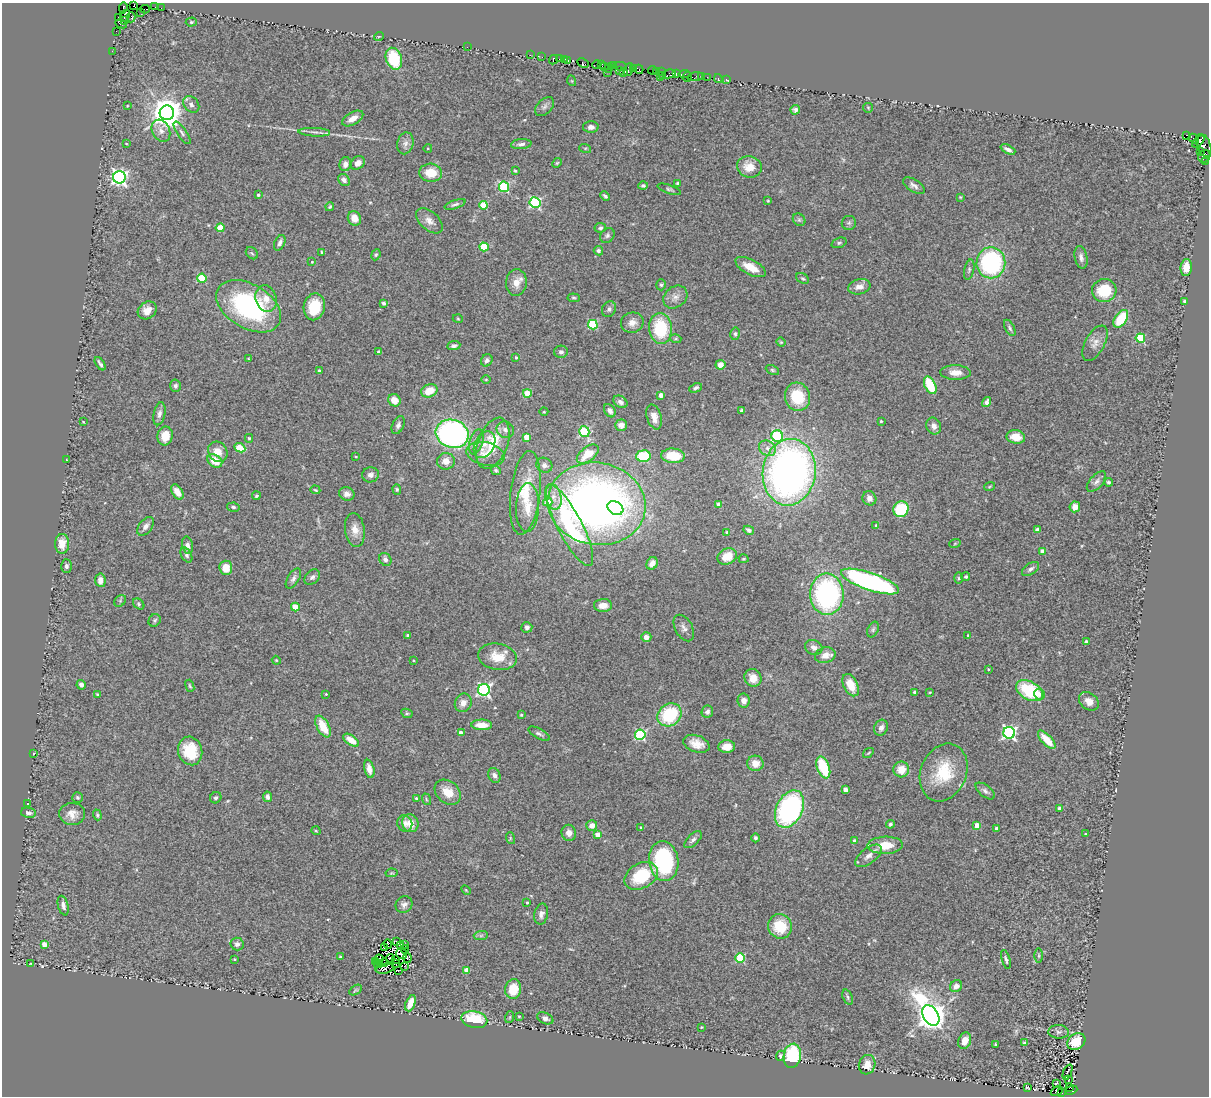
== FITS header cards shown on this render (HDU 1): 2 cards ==
NAXIS1  =                 1207
NAXIS2  =                 1094

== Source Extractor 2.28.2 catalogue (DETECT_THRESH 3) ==
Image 1207 x 1094 px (HDU 1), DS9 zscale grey, 1 PNG px = 1 image px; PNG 1211 x 1098 px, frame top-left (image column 1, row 1094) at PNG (2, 3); each listed source drawn as its Kron ellipse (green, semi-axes under 4 px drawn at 4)
Background 0.388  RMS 0.063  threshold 0.188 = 3 sigma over >= 5 px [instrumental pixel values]
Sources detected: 403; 7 with non-positive FLUX_AUTO (blend fragments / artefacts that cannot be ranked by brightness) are neither listed nor drawn; the other 396 listed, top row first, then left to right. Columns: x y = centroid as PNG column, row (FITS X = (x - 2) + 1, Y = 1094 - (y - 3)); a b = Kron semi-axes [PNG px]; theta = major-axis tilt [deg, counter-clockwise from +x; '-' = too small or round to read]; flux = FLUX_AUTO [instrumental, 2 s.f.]
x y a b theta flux
133 6 4 3 - 250
155 7 2 2 - 10
123 8 6 3 84 130
161 8 2 2 - 21
145 9 5 2 - 8.1
141 12 2 2 - 15
125 16 6 3 63 240
118 17 3 3 - 23
131 17 5 3 - 53
125 21 4 3 - 21
191 22 5 4 - 4.7
121 24 6 4 -26 280
116 31 2 2 - 10
379 36 5 3 - 3.3
467 47 2 2 - 49
112 51 2 2 - 16
530 55 2 2 - 35
542 57 2 2 - 26
394 59 11 8 -71 200
559 59 3 2 - 22
564 59 3 3 - 22
553 60 5 3 - 36
568 61 3 3 - 25
583 63 6 3 -29 62
601 64 4 3 - 120
597 65 4 3 - 38
605 66 3 3 - 160
613 66 3 3 - 58
620 66 7 3 -10 360
609 68 4 3 - 55
634 68 4 3 - 58
639 69 5 3 - 120
619 70 3 2 - 24
629 70 7 3 69 150
652 70 4 3 - 120
656 71 3 2 - 46
661 71 3 2 - 35
607 72 2 2 - 33
623 73 2 2 - 57
677 73 3 3 - 49
669 74 6 4 11 210
684 74 6 3 7 73
663 75 2 2 - 12
701 76 2 2 - 15
660 77 2 2 - 10
687 77 5 2 - 29
695 77 8 3 7 77
707 77 2 2 - 31
718 78 4 2 - 10
726 79 3 2 - 8.9
572 81 5 3 - 3.6
191 104 9 7 -47 17
127 106 3 3 - 2.9
544 107 11 7 45 15
868 108 5 4 - 4.9
795 110 5 4 - 11
167 113 7 7 - 7700
353 118 11 6 30 36
591 127 8 5 -1 19
161 131 11 8 -62 26
314 132 16 2 -3 14
182 133 13 4 -55 14
1186 135 4 3 - 130
1194 139 6 3 -44 820
1198 141 7 3 42 360
126 143 3 2 - 3.1
405 143 11 8 76 22
521 144 10 5 6 16
1204 146 12 7 -69 90
428 148 4 3 - 3.3
585 148 6 4 -17 5.1
1008 149 8 4 -25 16
1200 151 3 2 - 120
1204 156 7 5 52 110
1205 162 3 2 - 28
358 163 8 6 43 23
557 163 5 4 - 5.1
345 164 7 5 80 21
749 167 12 10 -14 62
515 171 3 2 - 5.3
431 173 11 9 -4 84
119 177 6 6 - 1500
344 180 6 5 - 18
678 184 3 3 - 10
643 186 5 4 - 7.1
914 186 12 6 -32 17
504 187 5 5 - 360
669 189 12 4 -19 8.3
258 195 3 3 - 7.6
605 196 5 3 - 7.9
960 197 4 3 - 3.5
768 201 4 3 - 3.5
535 203 5 5 - 540
455 204 11 4 19 11
483 205 4 4 - 120
330 207 4 3 - 5.6
354 218 7 6 - 45
799 220 7 5 -43 9
429 221 16 9 -42 34
849 223 7 7 - 9
220 228 4 4 - 100
600 228 6 5 - 9
607 235 8 6 49 10
280 243 8 5 66 14
839 243 8 5 21 7.8
484 247 5 4 - 130
598 251 5 4 - 9.8
322 252 3 2 - 5.7
252 253 7 5 -44 7.1
376 255 6 4 67 6.5
1081 257 11 6 -78 19
312 262 4 3 - 3.4
991 263 15 14 - 570
750 267 16 7 -28 70
1186 267 8 6 84 43
969 270 10 5 77 10
202 278 5 4 - 180
803 278 7 5 -31 7.3
516 282 13 10 85 43
661 285 5 5 - 6.7
859 287 11 7 12 32
1104 291 12 11 - 150
675 297 13 10 37 30
574 298 6 4 -6 5.3
266 299 13 10 -73 44
1184 302 4 3 - 6.8
384 303 4 3 - 14
249 306 35 22 -31 670
314 307 13 10 78 130
609 309 8 7 - 13
147 310 10 8 37 36
458 319 5 3 - 3.5
1121 319 10 5 56 150
632 323 11 10 - 33
593 325 5 4 - 280
660 328 15 11 -84 220
1010 328 9 4 -61 8.7
735 334 6 5 - 7.9
1140 338 5 4 - 220
676 339 5 3 - 4.7
781 342 5 4 - 4.7
1095 343 19 9 61 35
454 346 6 4 7 12
379 352 4 4 - 15
561 352 7 6 - 13
516 357 3 3 - 5.7
249 359 4 3 - 4.2
487 360 6 5 - 13
100 364 7 3 -55 9.6
720 365 5 5 - 29
772 370 7 4 -27 6.6
319 371 3 3 - 13
955 372 15 7 -1 40
486 379 5 3 - 3.5
930 385 9 5 -64 160
175 386 6 5 - 10
696 388 6 4 25 9.2
429 391 8 6 23 69
527 393 4 4 - 110
661 395 4 4 - 33
797 397 14 12 -75 150
394 400 6 6 - 43
620 402 7 5 -35 16
986 402 5 4 - 23
610 411 7 5 -57 15
742 411 3 3 - 7.2
544 412 4 3 - 3.2
159 414 12 5 78 17
654 417 13 7 -73 34
881 421 3 3 - 5.2
83 422 3 2 - 3.2
398 425 9 6 66 14
621 425 6 5 - 27
934 426 9 7 -68 21
505 430 9 8 - 20
584 432 5 5 - 330
452 434 17 14 -18 990
165 436 9 7 79 60
777 436 6 5 - 350
526 437 4 4 - 69
1016 437 9 6 -9 63
249 438 4 4 - 5.5
476 442 13 6 73 37
493 443 26 15 70 140
484 445 14 9 62 35
240 448 6 4 -25 83
767 448 9 7 -32 21
218 452 11 9 -52 47
486 454 19 11 -13 47
588 454 12 7 37 85
643 456 7 6 - 180
673 456 12 7 -3 120
356 457 3 2 - 3.5
67 460 3 2 - 3.3
215 461 8 6 -36 68
446 461 9 8 - 32
544 465 8 7 - 18
496 470 5 4 - 6.7
789 472 33 26 82 2400
370 475 8 7 - 19
1096 482 12 6 47 18
1109 482 4 4 - 7.7
990 486 5 3 - 4
397 489 5 4 - 5.9
315 490 5 3 - 4.4
177 492 8 5 -57 39
525 493 42 15 83 140
347 494 8 6 -20 21
256 496 4 4 - 6.6
553 497 13 8 -76 35
869 498 7 6 - 23
548 502 4 4 - 63
597 504 49 41 -10 2800
718 504 4 3 - 11
233 507 6 4 -11 7.8
1075 507 5 5 - 37
528 508 24 11 88 73
615 508 8 6 -30 110
901 509 8 7 - 200
570 525 45 12 -63 670
876 525 3 2 - 3.1
146 526 11 6 53 23
355 530 17 9 -82 43
749 530 5 4 - 12
1038 530 4 4 - 39
727 532 3 3 - 5.7
955 543 6 3 20 4.5
62 544 10 7 90 51
187 545 8 5 -77 17
1043 551 4 4 - 37
186 555 8 5 -61 11
727 556 10 7 26 66
385 559 7 5 -55 16
744 559 5 3 - 4.7
652 563 6 5 - 32
66 566 7 5 -89 13
226 568 7 6 - 54
1030 569 10 5 35 13
966 576 5 4 - 6.7
312 577 9 6 42 14
293 578 11 5 58 16
959 578 6 4 -89 6
100 580 7 5 -82 28
870 581 30 8 -19 890
827 594 21 16 -89 740
120 601 6 5 - 6.7
139 604 6 4 -42 7.4
603 605 9 6 1 40
295 607 4 4 - 92
155 620 6 5 - 8.2
527 627 5 5 - 13
684 628 14 8 -61 22
873 630 8 5 63 9.8
408 635 3 2 - 5.3
968 635 3 3 - 4.6
646 637 5 5 - 27
1086 642 4 3 - 33
814 647 9 7 -24 22
825 655 10 8 16 39
497 657 19 13 -10 87
276 660 4 3 - 3.5
413 660 3 2 - 3.4
988 669 4 3 - 4.2
753 678 9 8 - 52
81 685 5 4 - 19
851 685 12 7 -64 73
190 686 6 4 -70 5.8
484 690 6 6 - 880
1030 691 14 9 -29 240
914 692 4 3 - 6.6
930 692 4 2 - 3
98 694 3 3 - 4.4
326 694 3 3 - 3.4
1040 694 5 5 - 16
744 701 7 6 - 24
1089 701 11 8 -40 36
463 703 9 8 - 30
707 712 6 5 - 15
407 713 6 4 -26 5.6
521 715 4 3 - 4.9
669 715 13 10 37 270
482 725 10 5 -2 60
323 726 12 6 -62 90
881 728 8 6 62 23
461 733 4 4 - 27
1009 733 6 6 - 910
539 734 12 5 -28 12
640 735 5 5 - 470
351 740 9 5 -35 56
1047 740 12 5 -47 66
696 744 13 8 -19 46
727 747 8 6 5 36
190 751 14 12 -75 150
33 753 3 2 - 4.8
868 753 6 3 36 4
755 763 8 7 - 49
823 767 11 6 -70 190
369 769 9 5 -76 32
901 769 8 8 - 61
944 772 30 22 67 180
494 775 8 6 -66 17
846 790 4 4 - 26
985 791 11 6 -38 15
448 792 14 11 -40 70
267 797 5 4 - 15
77 798 5 5 - 6.6
216 798 6 5 - 9.8
416 799 4 3 - 10
426 799 6 3 -72 4.6
28 804 3 2 - 3.3
789 809 20 13 65 730
1060 809 4 3 - 9.7
28 813 7 5 -9 12
72 814 13 11 2 37
97 815 5 3 - 5.4
405 823 8 7 - 19
410 823 9 8 - 58
890 824 4 4 - 9.3
592 825 5 5 - 31
977 825 4 4 - 70
641 827 3 3 - 5.1
997 828 3 3 - 16
316 831 5 3 - 3.7
569 833 8 7 - 26
1085 834 3 2 - 3
598 835 4 4 - 57
510 838 6 3 -73 5.1
755 838 4 4 - 8.5
693 840 11 5 44 15
854 841 4 4 - 9.4
885 845 18 8 2 96
868 856 15 7 38 28
664 861 20 14 -81 450
391 873 6 4 10 5.1
641 876 18 12 29 200
466 890 5 3 - 4.4
527 903 3 2 - 4.5
404 905 9 8 - 18
63 906 10 5 -75 16
541 914 10 7 79 19
780 926 12 11 - 140
481 935 7 4 1 9.8
397 941 3 2 - 3
44 944 4 4 - 33
237 944 6 6 - 15
388 944 5 2 - 3.4
404 945 3 2 - 0.52
400 946 4 2 - 2.2
384 948 4 2 - 3.1
405 949 4 2 - 2.3
402 954 5 5 - 4.8
1039 956 7 3 -90 5.2
340 957 4 3 - 4.3
390 958 4 2 - 1.8
407 958 5 2 - 19
740 958 4 4 - 240
235 959 3 2 - 3.7
379 959 4 3 - 1.6
1006 959 10 3 -75 10
395 960 2 2 - 5.9
376 961 3 2 - 4.2
385 962 4 2 - 2
31 964 3 3 - 4.1
378 964 4 2 - 1.4
396 964 3 2 - 3.3
404 966 2 2 - 4.9
385 969 9 5 13 13
467 970 4 4 - 60
398 971 3 2 - 7.5
956 986 6 5 - 20
513 989 10 8 80 86
355 990 7 4 33 5.3
848 997 8 5 -68 8.8
410 1003 8 4 67 45
519 1016 3 3 - 3.9
931 1016 11 7 -57 6200
510 1017 6 3 71 4.9
545 1018 8 5 -26 14
474 1020 13 8 -12 180
701 1027 4 2 - 3.1
1059 1032 10 7 -3 13
965 1041 8 6 69 41
1076 1042 10 7 38 93
1025 1043 4 3 - 6.5
995 1044 3 2 - 3.9
781 1056 5 4 - 9.3
792 1056 12 8 80 270
867 1065 10 8 73 38
1068 1072 8 2 69 5.4
1068 1080 2 2 - 2.3
1056 1083 3 2 - 3.2
1027 1087 4 2 - 3.7
1069 1088 4 3 - 57
1071 1090 6 4 24 160
1057 1091 6 3 32 160
1062 1093 3 3 - 300
At the frame edge (FLAGS 8, measured only in part): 1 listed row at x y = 133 6
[7 non-positive-flux detections neither listed nor drawn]